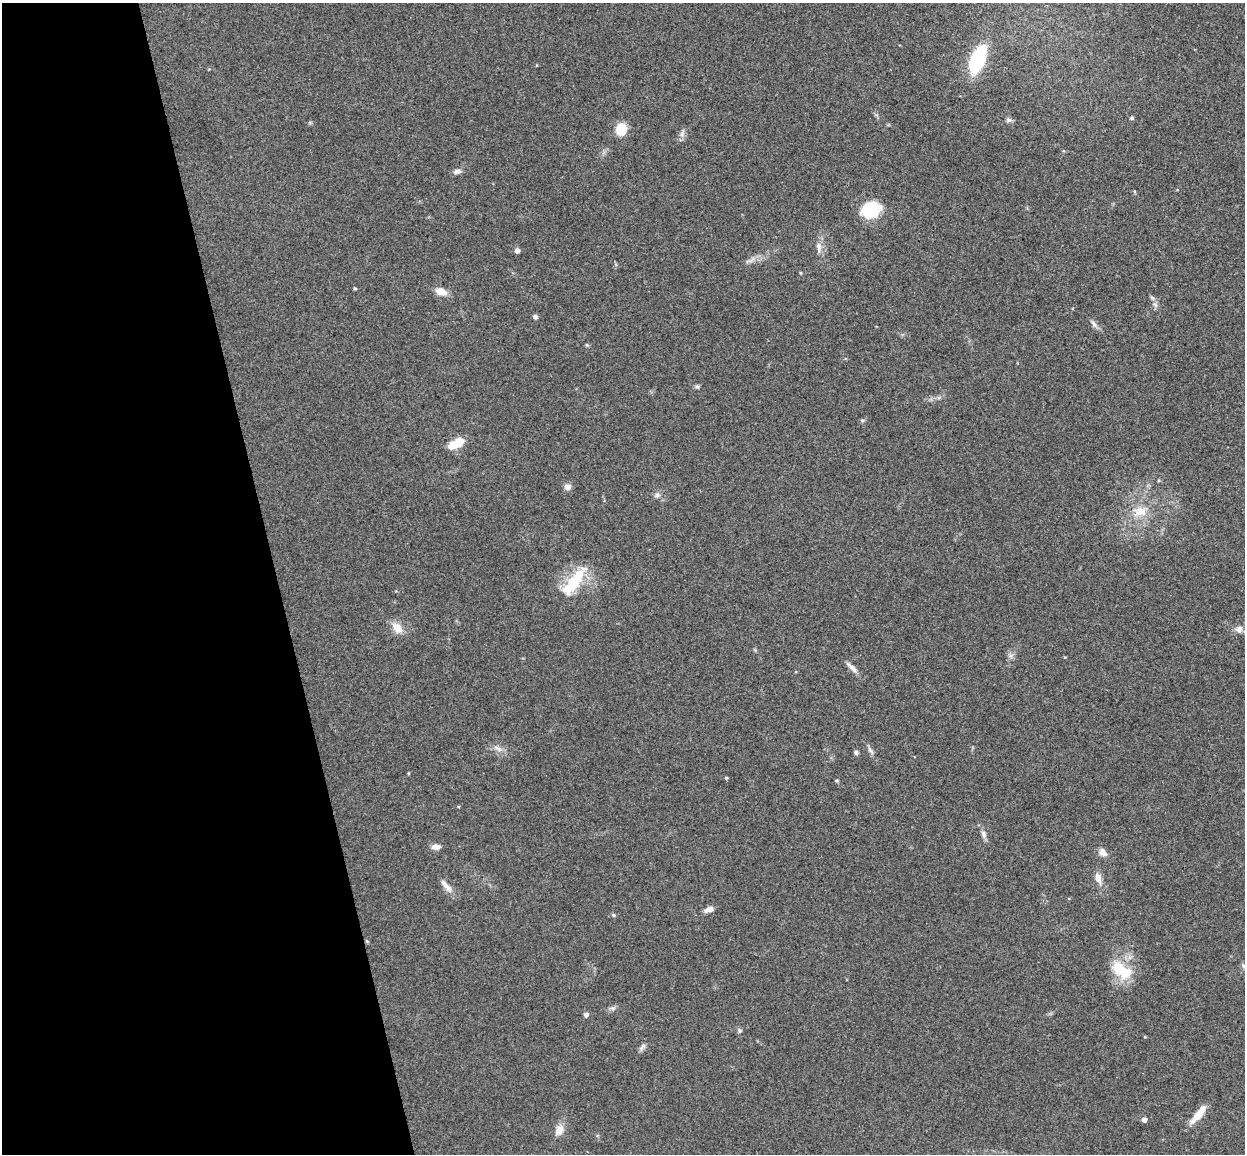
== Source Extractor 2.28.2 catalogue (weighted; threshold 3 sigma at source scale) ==
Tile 5 of 4 x 4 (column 1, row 2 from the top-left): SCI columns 58-1300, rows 2456-3607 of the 5085 x 5029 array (HDU 1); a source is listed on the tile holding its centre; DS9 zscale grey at full resolution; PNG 1247 x 1156 px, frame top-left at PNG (2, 3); no overlay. Shown black and unused: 22% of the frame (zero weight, under 3 of 4 exposures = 5% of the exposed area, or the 3 px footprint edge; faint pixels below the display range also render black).
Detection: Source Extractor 2.28.2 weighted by HDU 2 'WHT'; one run over the whole footprint, this tile lists its part. Background 0.0705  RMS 0.0076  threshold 0.0343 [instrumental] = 3 sigma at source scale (4.5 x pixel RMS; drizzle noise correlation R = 1.50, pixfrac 1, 0.05/0.05 arcsec/px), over >= 5 px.
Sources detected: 50; all 50 listed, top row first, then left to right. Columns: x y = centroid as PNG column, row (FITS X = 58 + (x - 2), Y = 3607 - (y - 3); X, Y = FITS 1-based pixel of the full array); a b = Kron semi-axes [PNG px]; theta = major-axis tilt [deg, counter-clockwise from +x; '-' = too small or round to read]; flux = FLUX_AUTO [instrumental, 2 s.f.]
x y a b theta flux
977 60 19 9 67 80
1132 118 5 4 - 1.4
1009 120 9 6 -11 1.9
621 129 13 11 77 15
682 134 9 6 64 2.8
457 171 10 6 9 3.1
1177 190 4 3 - 0.57
871 210 21 18 17 27
819 247 17 7 -86 4.9
517 250 5 4 - 3.8
750 260 17 4 22 3.6
801 273 5 3 - 0.65
355 288 4 3 - 0.96
441 291 11 7 -23 9.1
1152 298 7 4 -44 1.5
535 317 5 4 - 2.4
1094 324 11 5 -51 2.7
697 386 6 5 - 1.3
862 420 5 5 - 1.1
456 443 17 7 27 19
567 487 8 7 - 4
657 495 8 7 - 2.4
1140 512 21 14 8 15
574 581 45 14 53 31
397 628 18 11 -51 8.5
1239 629 11 9 40 4.4
1010 656 7 6 - 2.3
852 668 22 5 -43 4.2
498 748 15 6 -23 4
870 750 12 4 -54 2.4
856 752 5 4 - 2.2
726 778 4 3 - 0.94
984 834 11 7 -72 3.2
436 847 10 6 2 4.6
1103 852 12 9 -37 4.4
1098 878 12 7 -73 6.4
446 886 23 7 -49 5.8
709 909 13 6 20 4
613 915 6 4 -44 0.98
367 941 5 4 - 0.81
1243 966 7 4 -89 1.5
1121 970 30 16 -37 25
613 1008 7 6 - 1.9
586 1015 5 5 - 2.8
739 1030 7 6 - 1.6
1145 1037 4 3 - 0.7
642 1047 13 5 54 2.5
1198 1114 27 7 50 11
1144 1120 4 4 - 3.5
559 1130 15 10 71 6.7